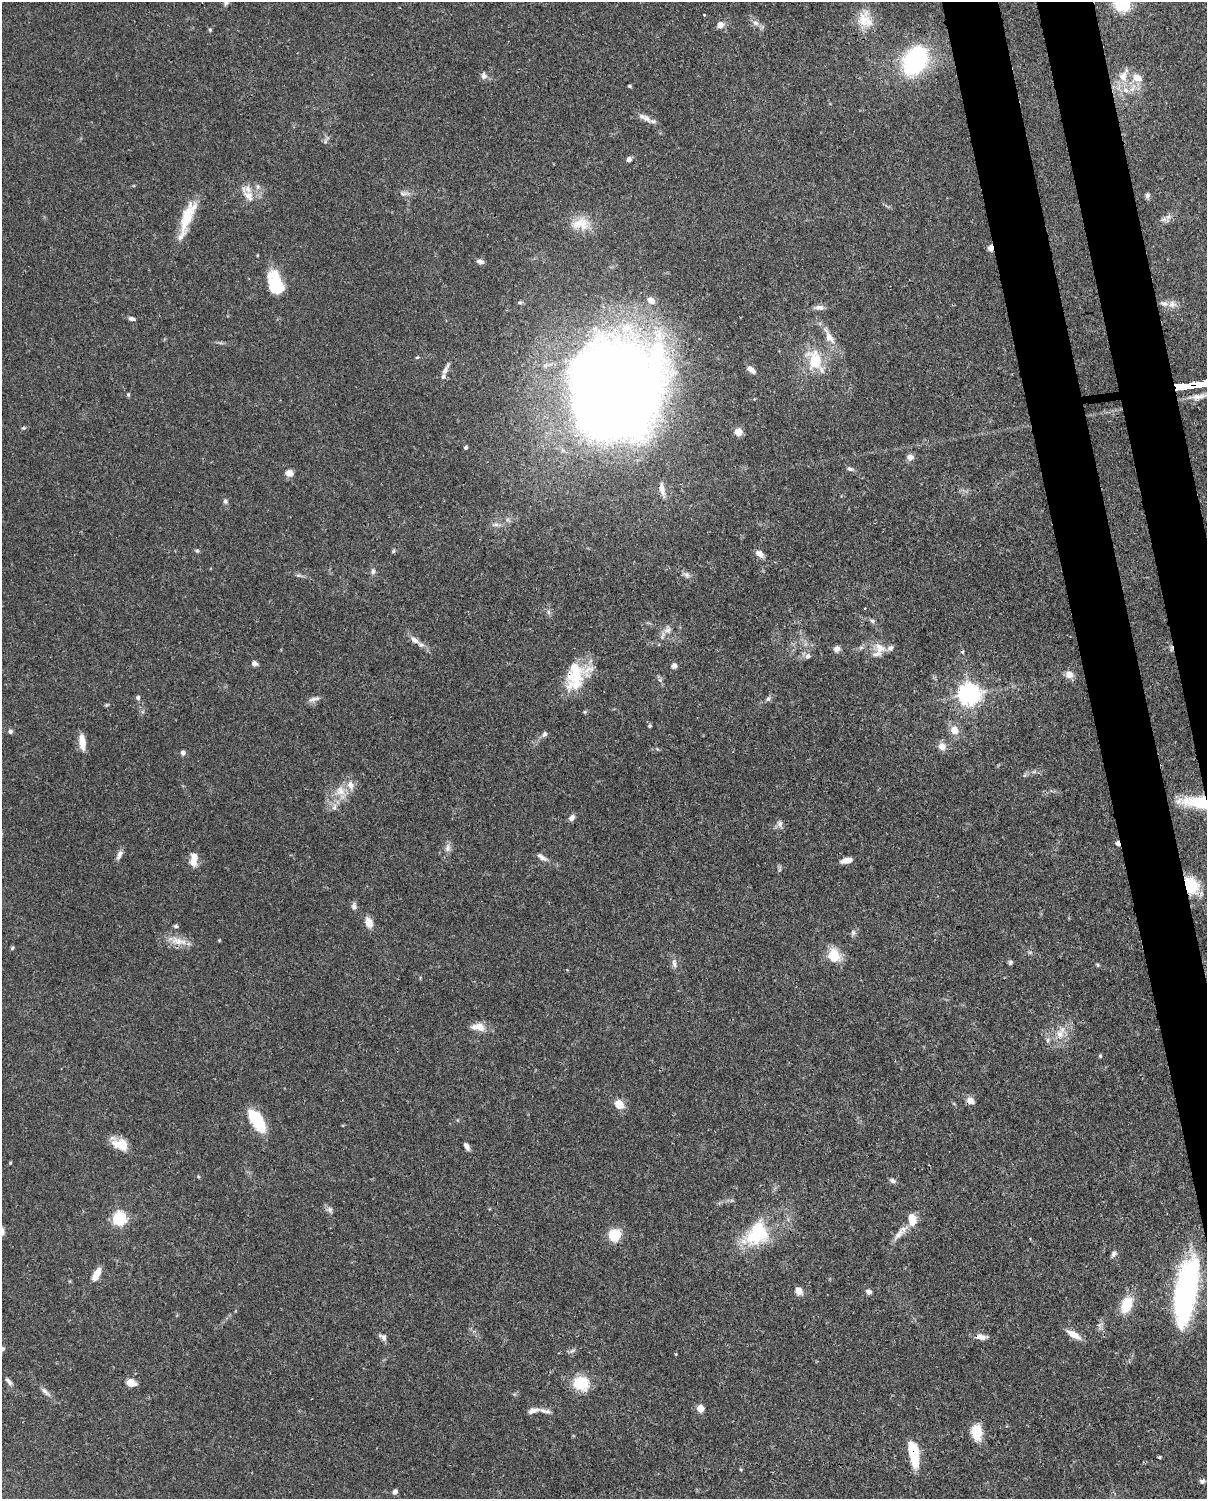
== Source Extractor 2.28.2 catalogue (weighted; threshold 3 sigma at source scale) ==
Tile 6 of 4 x 3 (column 2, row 2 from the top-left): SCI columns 1296-2500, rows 1760-3256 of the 5012 x 4911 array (HDU 1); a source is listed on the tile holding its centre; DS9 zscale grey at full resolution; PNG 1209 x 1501 px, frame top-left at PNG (2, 2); no overlay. Shown black and unused: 6% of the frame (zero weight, under 3 of 4 exposures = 7% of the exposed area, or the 3 px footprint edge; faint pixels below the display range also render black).
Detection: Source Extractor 2.28.2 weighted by HDU 2 'WHT'; one run over the whole footprint, this tile lists its part. Background 0.109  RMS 0.0042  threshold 0.0187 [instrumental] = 3 sigma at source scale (4.5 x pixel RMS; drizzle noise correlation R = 1.50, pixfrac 1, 0.05/0.05 arcsec/px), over >= 5 px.
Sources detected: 145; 3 inside a brighter object's white glare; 2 cosmic-ray / hot-pixel residue — not listed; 7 inside a brighter listed object's ellipse — not listed separately; the other 133 listed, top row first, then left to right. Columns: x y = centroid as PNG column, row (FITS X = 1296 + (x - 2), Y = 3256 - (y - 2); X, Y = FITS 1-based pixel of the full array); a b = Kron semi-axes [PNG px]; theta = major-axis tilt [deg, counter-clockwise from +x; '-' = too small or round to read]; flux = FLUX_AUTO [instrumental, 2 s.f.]
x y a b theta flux
1122 4 13 12 - 19
704 14 3 3 - 0.48
865 20 25 16 -34 7.9
756 23 9 7 -31 1.9
720 24 7 7 - 3.1
210 30 5 4 - 0.57
915 61 25 18 62 57
484 76 8 7 - 2
1123 76 19 11 67 6.3
1137 78 15 10 -20 4.7
629 86 4 3 - 0.54
647 118 15 9 -33 2.8
629 159 4 4 - 2.4
1147 195 7 6 - 1
248 196 19 11 -49 5.1
1168 217 8 5 45 1.5
187 218 47 11 70 13
580 224 26 17 4 8.8
990 248 7 5 -87 2.3
480 261 10 5 -14 1.4
278 286 25 13 -80 10
651 300 9 6 -35 3.1
520 302 6 4 0 0.7
1172 304 11 10 - 2.5
820 307 13 6 -1 2
132 319 8 5 -12 1.2
829 337 19 9 -58 4.6
815 360 26 18 -77 15
445 370 14 7 64 2.4
751 370 11 6 -32 2.2
1206 383 23 3 8 2200
1183 386 14 3 9 1600
128 394 5 5 - 0.56
616 395 98 71 56 660
23 428 6 5 - 0.56
738 432 5 5 - 14
466 447 4 4 - 0.97
910 457 8 7 - 2.2
850 469 9 5 -24 1.1
289 473 7 6 - 3.4
662 489 20 7 -79 3
225 501 7 5 -66 1
495 525 11 4 5 1.3
197 551 5 5 - 0.63
393 551 6 5 - 0.56
759 554 11 7 -36 2.5
373 571 8 6 -79 1.4
298 575 7 4 -18 0.75
687 575 9 6 -27 1.4
548 612 7 4 -88 0.88
872 621 6 5 - 0.87
668 630 13 7 21 2.2
414 640 16 8 -38 2.9
880 648 16 13 -51 4.7
837 649 7 7 - 1.9
808 656 7 7 - 1.5
254 663 7 6 - 1.3
674 666 6 5 - 1.6
1069 674 9 8 - 3.3
576 675 36 22 51 19
660 680 6 4 -18 0.65
970 694 7 7 - 310
138 698 6 5 - 0.94
314 699 17 5 13 1.7
768 699 7 6 - 1.1
106 705 6 5 - 0.55
650 726 5 4 - 0.48
954 730 11 9 -45 4.3
10 731 5 5 - 1.2
544 734 8 6 61 1.1
82 742 19 7 -84 4.7
942 746 10 9 - 3
183 753 5 5 - 1.4
340 791 13 12 - 5.3
1198 802 33 11 -7 21
334 807 10 6 76 1.7
572 818 8 6 49 1.6
780 824 9 7 -85 1.6
448 848 12 7 87 1.9
119 855 14 6 68 1.9
542 857 14 6 -36 2.1
194 860 17 9 85 4.5
847 860 12 5 13 3.3
1191 885 16 13 -63 17
354 906 10 7 -70 1.4
369 922 11 8 -69 4.3
176 926 6 5 - 0.75
853 932 7 6 - 1.1
177 941 23 11 -13 5.7
12 948 5 5 - 0.56
1030 952 6 4 18 0.61
834 955 19 15 -74 7.7
1010 962 7 6 - 0.73
674 963 13 6 -85 1.7
1098 965 5 4 - 0.55
478 1027 17 10 -6 4.9
1060 1034 14 11 66 5.1
1048 1040 7 5 50 0.99
1100 1056 4 4 - 0.54
970 1100 10 8 -39 2.4
619 1104 8 7 - 7.4
257 1121 27 12 -58 17
120 1144 20 13 -17 6.8
467 1146 9 5 -60 1.5
10 1163 4 3 - 0.41
892 1181 8 6 -24 1.2
330 1210 9 7 -55 1.4
119 1219 6 6 - 77
912 1220 15 9 -78 5.8
757 1234 38 27 43 25
899 1234 22 7 54 3.6
615 1235 12 11 - 11
1114 1254 8 6 59 1.3
96 1274 14 7 61 5.3
1186 1289 59 16 80 120
798 1291 9 7 -61 2.9
869 1292 7 6 - 1.5
1126 1305 16 10 68 12
1074 1335 16 6 -32 5.1
383 1337 10 7 -47 1.6
981 1337 15 7 -6 2.6
2 1349 8 6 37 1.2
9 1381 12 5 -49 1.4
131 1383 7 6 - 7.2
581 1383 16 14 -15 13
45 1392 16 5 -46 2
700 1408 7 6 - 3.7
533 1411 14 7 19 2.2
977 1432 17 11 -83 8.4
913 1453 25 9 -79 18
1159 1457 4 4 - 0.51
1202 1481 6 5 - 1.2
395 1492 6 5 - 1.3
Overlapping masked pixels (flux is a lower limit): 11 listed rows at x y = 990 248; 1206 383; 1183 386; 616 395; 576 675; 1198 802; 1191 885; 970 1100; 1186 1289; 981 1337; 913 1453
Isophote crosses this tile's border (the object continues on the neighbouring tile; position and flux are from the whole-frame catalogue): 3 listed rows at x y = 1122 4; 1206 383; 2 1349